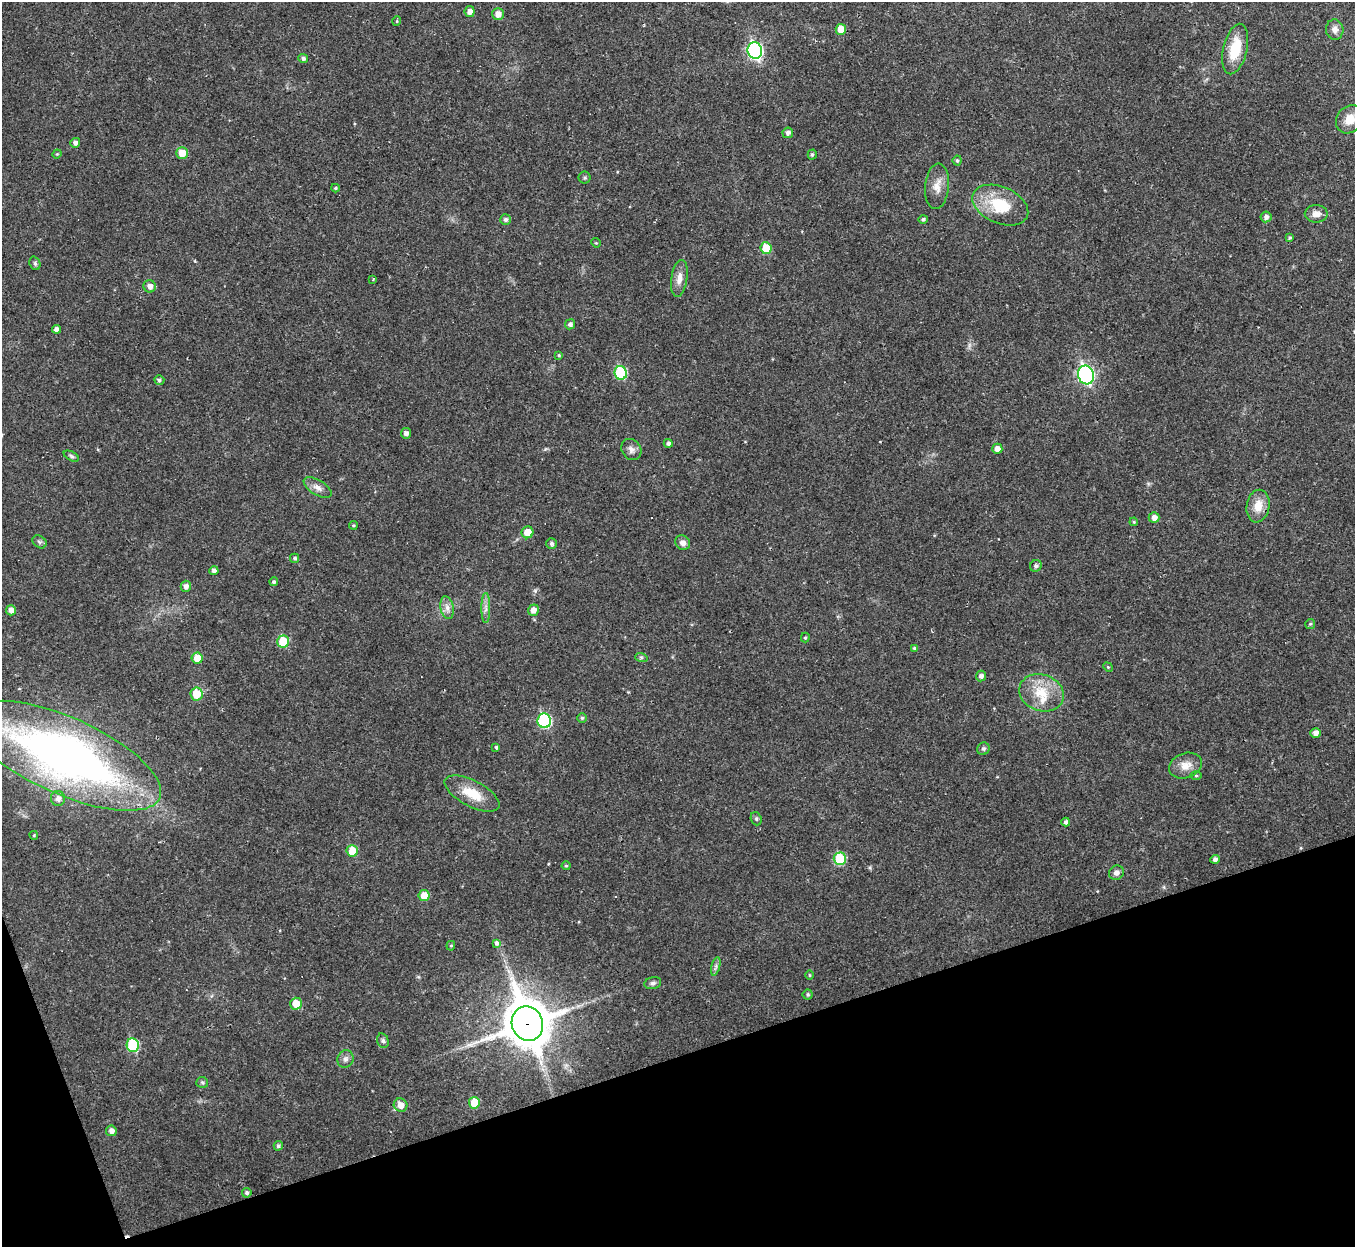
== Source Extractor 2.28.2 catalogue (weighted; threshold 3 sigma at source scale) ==
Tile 14 of 4 x 4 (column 2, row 4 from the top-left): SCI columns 1354-2706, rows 144-1388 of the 5413 x 5393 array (HDU 1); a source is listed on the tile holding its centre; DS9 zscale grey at full resolution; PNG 1357 x 1249 px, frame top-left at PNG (2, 2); each listed source drawn as its Kron ellipse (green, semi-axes under 4 px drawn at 4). Shown black and unused: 17% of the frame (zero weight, under 2 of 3 exposures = <1% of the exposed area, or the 3 px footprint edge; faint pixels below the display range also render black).
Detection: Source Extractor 2.28.2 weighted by HDU 2 'WHT'; one run over the whole footprint, this tile lists its part. Background 0.0387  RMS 0.0048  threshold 0.0214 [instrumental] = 3 sigma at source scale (4.5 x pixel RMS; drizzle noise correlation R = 1.50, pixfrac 1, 0.05/0.05 arcsec/px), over >= 5 px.
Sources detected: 106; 1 cosmic-ray / hot-pixel residue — neither listed nor drawn; the other 105 listed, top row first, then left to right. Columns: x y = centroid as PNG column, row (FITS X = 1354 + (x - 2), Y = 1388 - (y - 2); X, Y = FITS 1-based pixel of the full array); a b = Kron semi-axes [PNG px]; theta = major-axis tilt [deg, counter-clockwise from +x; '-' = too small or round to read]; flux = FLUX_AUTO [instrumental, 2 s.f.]
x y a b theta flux
470 12 5 5 - 2.7
498 14 6 6 - 3.3
397 21 5 3 - 0.48
841 29 5 5 - 7.8
1335 30 10 8 -85 2.7
1235 49 26 12 77 14
755 51 8 7 - 100
303 58 5 4 - 1.2
1350 119 15 12 52 6.6
788 133 5 5 - 1.4
75 143 5 5 - 1.9
182 153 6 5 - 7.3
57 154 5 4 - 0.53
812 154 5 4 - 0.84
957 160 5 4 - 0.85
585 178 6 6 - 0.9
937 186 23 12 84 5.6
335 188 4 4 - 0.6
1000 205 29 18 -23 20
1316 214 11 8 0 3.3
1266 217 5 5 - 1.6
923 219 5 4 - 0.93
505 220 5 5 - 1.4
1290 238 4 4 - 0.82
596 243 5 4 - 0.46
766 248 6 5 - 11
35 263 7 5 -70 0.96
679 278 18 8 81 4
373 279 2 2 - 0.4
150 286 6 6 - 2.3
570 324 5 5 - 1.6
56 329 4 4 - 1.7
559 355 4 3 - 0.52
621 373 7 6 - 31
1086 375 9 8 - 87
159 380 5 4 - 1
406 433 5 5 - 1.9
668 443 4 4 - 1.5
997 449 5 5 - 3.4
631 450 11 9 -53 2.4
71 456 8 4 -28 0.96
318 488 16 7 -32 3
1258 506 16 11 79 7.1
1154 518 5 5 - 2.6
1134 522 4 3 - 0.41
353 525 4 3 - 0.55
527 532 6 6 - 5.9
39 542 7 5 -36 1.1
683 543 8 7 - 2.6
551 544 5 5 - 1.3
294 558 4 4 - 0.9
1036 566 6 5 - 1.4
214 571 4 4 - 1.8
274 582 4 4 - 0.93
186 586 6 5 - 2
447 608 11 6 -78 2.6
486 608 15 4 90 2.3
11 610 5 5 - 2.5
533 610 6 5 - 3.1
1310 624 5 5 - 0.62
805 638 5 4 - 0.63
283 641 6 6 - 15
914 648 4 4 - 0.62
641 657 6 4 -19 0.74
197 658 5 5 - 6.7
1108 667 5 4 - 0.55
981 676 5 5 - 1.8
1041 693 23 18 -19 14
196 694 6 6 - 11
582 718 4 4 - 0.81
544 721 7 7 - 48
1316 733 5 5 - 2.6
496 747 3 3 - 0.77
983 749 6 6 - 1.2
65 756 104 38 -24 290
1186 766 17 12 20 5.5
1196 776 5 3 - 0.55
472 794 30 13 -28 11
58 798 7 7 - 2.6
756 819 7 5 -70 0.87
1066 822 4 4 - 1.4
34 835 4 3 - 0.59
352 851 6 5 - 9.7
840 859 6 6 - 24
1215 859 4 4 - 1.8
566 866 4 4 - 0.58
1116 873 8 7 - 1.9
424 896 5 5 - 8
496 943 4 3 - 3.1
451 946 5 4 - 0.65
716 966 9 4 75 1.3
810 975 4 3 - 0.45
653 983 8 6 14 1.3
808 994 5 5 - 0.82
296 1004 6 6 - 7.7
527 1024 18 15 -71 1700
383 1041 7 5 -73 1.2
133 1045 7 6 - 31
345 1059 9 8 - 1.9
202 1082 6 5 - 0.88
474 1103 6 5 - 11
401 1105 7 6 - 3.9
111 1131 5 5 - 2.3
278 1146 5 4 - 1
247 1193 5 4 - 1.1
Overlapping masked pixels (flux is a lower limit): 1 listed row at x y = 527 1024
Isophote crosses this tile's border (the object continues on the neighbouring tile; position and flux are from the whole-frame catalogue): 1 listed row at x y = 65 756